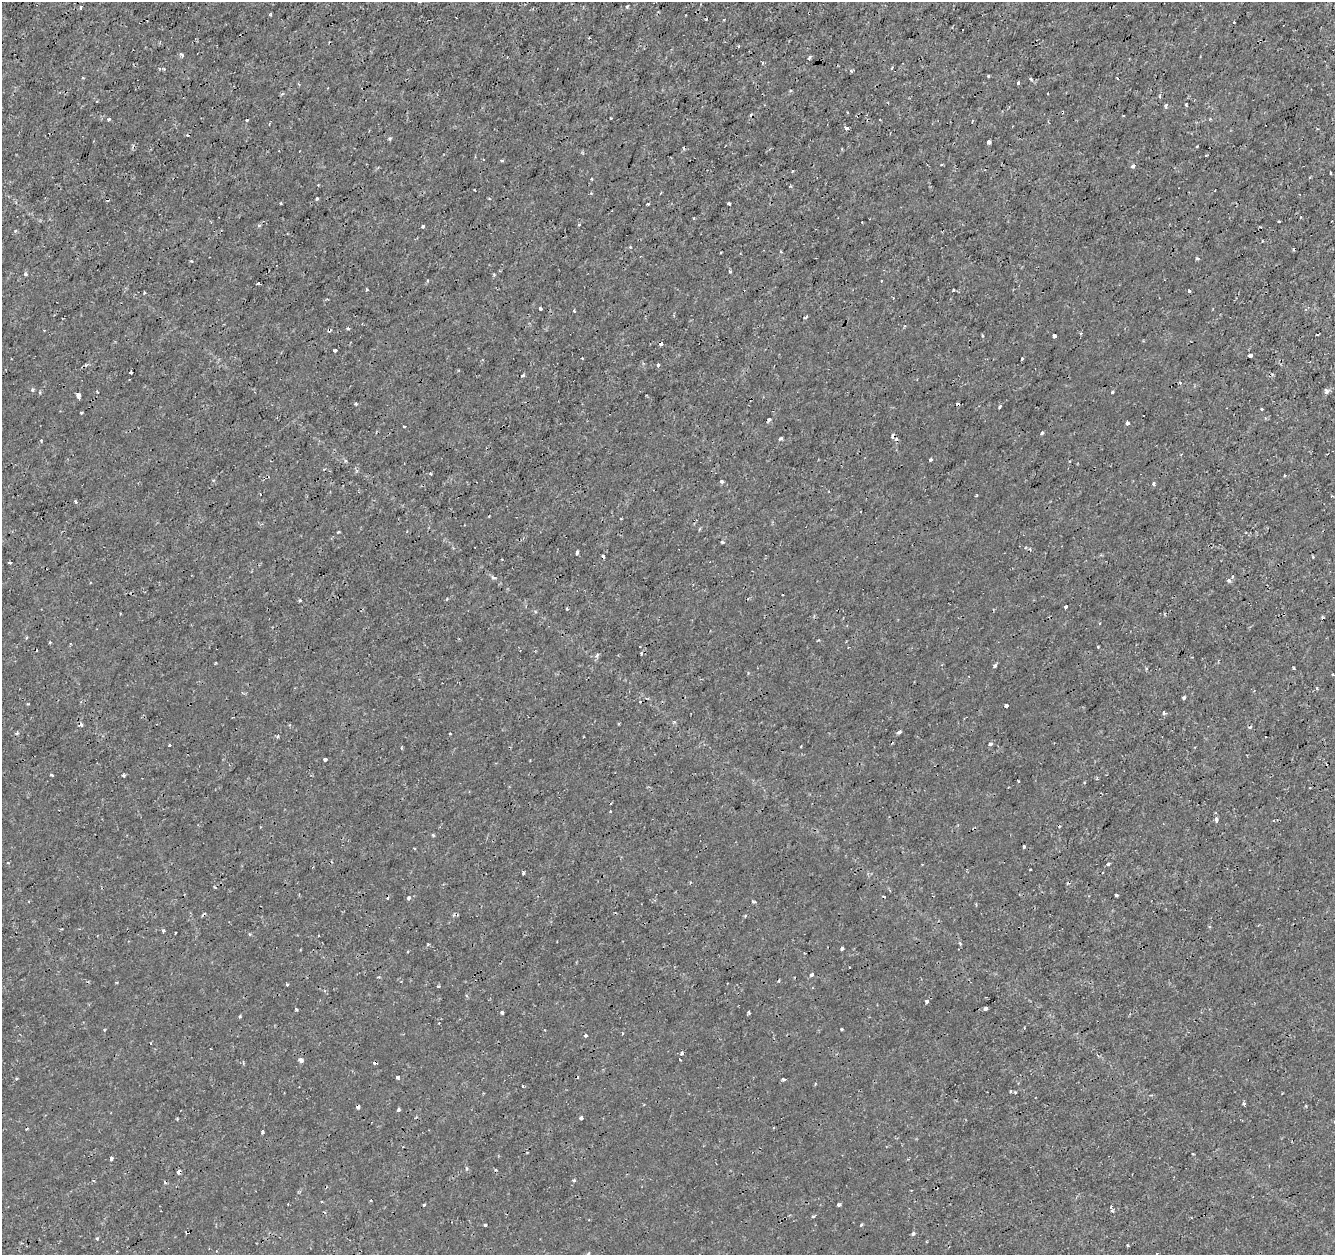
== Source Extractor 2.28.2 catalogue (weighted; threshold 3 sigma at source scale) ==
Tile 10 of 4 x 4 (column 2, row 3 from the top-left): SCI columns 1334-2666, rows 1469-2721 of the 5339 x 5501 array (HDU 1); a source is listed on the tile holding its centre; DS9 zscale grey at full resolution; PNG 1337 x 1257 px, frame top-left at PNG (2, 2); no overlay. Shown black and unused: <1% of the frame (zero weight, under 2 of 3 exposures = <1% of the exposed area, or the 3 px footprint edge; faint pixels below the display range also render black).
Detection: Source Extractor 2.28.2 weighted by HDU 2 'WHT'; one run over the whole footprint, this tile lists its part. Background 1.78e-04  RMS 0.0011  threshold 0.00517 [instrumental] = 3 sigma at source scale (4.5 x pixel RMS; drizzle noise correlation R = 1.50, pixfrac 1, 0.0396/0.0396 arcsec/px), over >= 5 px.
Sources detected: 213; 34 cosmic-ray / hot-pixel residue — not listed; the other 179 listed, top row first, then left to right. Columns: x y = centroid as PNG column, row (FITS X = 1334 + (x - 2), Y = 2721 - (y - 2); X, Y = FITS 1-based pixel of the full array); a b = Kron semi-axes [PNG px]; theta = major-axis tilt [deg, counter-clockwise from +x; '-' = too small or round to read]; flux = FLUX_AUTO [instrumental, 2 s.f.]
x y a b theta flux
81 7 6 3 72 0.3
627 7 4 3 - 0.18
270 15 3 3 - 0.13
724 20 4 3 - 0.089
1234 22 3 2 - 0.096
739 46 3 3 - 0.13
182 55 7 4 -43 0.18
809 58 4 3 - 0.29
762 63 4 3 - 0.13
892 68 5 2 - 0.13
164 69 5 4 - 0.12
851 71 6 3 -44 0.15
988 76 3 3 - 0.18
1031 79 4 3 - 0.15
1018 83 3 3 - 0.63
1160 96 5 3 - 0.16
97 101 3 2 - 0.087
1166 105 6 4 72 0.18
1186 105 3 3 - 0.15
109 119 4 4 - 0.14
247 120 3 3 - 0.13
847 128 4 3 - 0.27
390 138 5 4 - 0.17
989 142 3 3 - 0.67
1197 146 3 2 - 0.15
842 149 4 2 - 0.11
1206 155 3 2 - 0.11
502 160 6 3 -19 0.12
1132 166 4 3 - 0.36
792 171 3 3 - 0.28
1330 173 3 2 - 0.11
1309 178 3 3 - 0.12
591 179 3 3 - 0.15
475 190 3 2 - 0.1
317 199 3 3 - 0.15
281 203 3 3 - 0.13
648 204 3 3 - 0.13
729 204 3 3 - 0.31
862 222 2 2 - 0.067
1279 222 3 3 - 0.17
579 224 3 3 - 0.21
259 226 4 4 - 0.21
423 226 3 3 - 0.25
15 231 4 4 - 0.16
721 252 3 2 - 0.087
781 252 4 3 - 0.094
1197 258 5 3 - 0.12
191 261 3 3 - 0.1
730 272 4 3 - 0.19
25 274 4 4 - 0.16
494 275 4 3 - 0.14
259 284 5 3 - 0.48
366 289 5 2 - 0.14
953 290 3 3 - 0.17
1189 291 3 3 - 0.26
144 293 3 3 - 0.14
540 309 3 3 - 0.48
574 311 3 3 - 0.18
348 329 5 3 - 0.14
1080 333 3 3 - 0.12
1317 335 3 2 - 0.2
983 336 4 3 - 0.11
1054 336 3 3 - 0.55
335 350 4 3 - 0.37
1250 355 4 3 - 1.4
1022 358 3 2 - 0.13
658 365 3 3 - 0.35
131 373 3 3 - 0.22
523 375 3 3 - 0.37
32 390 4 3 - 0.29
97 392 2 2 - 0.09
1112 392 3 3 - 0.15
1326 392 5 4 - 0.54
78 395 6 4 -70 0.46
355 404 4 3 - 0.12
999 407 3 3 - 0.19
1261 409 3 3 - 0.19
81 413 3 3 - 0.15
769 419 4 3 - 0.65
1128 423 3 3 - 0.45
404 426 3 2 - 0.11
1042 433 4 3 - 0.53
893 436 4 3 - 0.5
780 439 5 3 - 0.18
41 441 4 3 - 0.14
931 460 3 3 - 0.18
1070 461 3 2 - 0.096
722 481 3 3 - 0.33
1153 484 4 4 - 0.16
1332 496 3 2 - 0.092
76 502 5 3 - 0.13
621 518 3 2 - 0.12
338 532 4 3 - 0.12
722 542 3 3 - 0.18
577 553 4 3 - 0.47
10 563 3 2 - 0.19
1233 576 5 3 - 0.11
493 577 7 5 -14 0.28
1228 580 5 4 - 0.27
447 599 3 3 - 0.14
300 600 3 3 - 0.18
1066 607 4 3 - 0.28
567 609 3 3 - 0.11
26 638 4 3 - 0.11
50 642 4 3 - 0.094
641 653 4 3 - 0.15
597 655 7 4 47 0.21
215 662 3 3 - 0.14
995 666 3 3 - 0.35
1294 668 4 2 - 0.11
1317 689 4 3 - 0.12
1184 698 3 3 - 0.21
640 702 2 2 - 0.084
28 704 4 3 - 0.094
1006 706 4 3 - 0.71
1164 713 4 3 - 0.28
899 732 5 3 - 0.25
17 733 4 3 - 0.2
450 733 3 2 - 0.1
278 736 5 3 - 0.12
990 744 4 3 - 0.28
169 746 3 3 - 0.41
401 748 4 3 - 0.11
325 759 4 3 - 0.72
51 775 3 3 - 0.25
123 776 4 3 - 0.14
1216 820 6 4 79 0.23
1274 820 3 3 - 0.1
433 835 4 3 - 0.15
1023 847 4 3 - 0.4
1108 864 3 3 - 0.3
1030 870 2 2 - 0.09
523 873 3 3 - 0.2
1116 895 3 3 - 0.42
408 898 4 4 - 0.3
753 902 6 3 -10 0.15
1209 927 4 3 - 0.14
163 931 4 3 - 0.15
176 933 3 2 - 0.13
428 944 4 3 - 0.11
842 948 4 3 - 0.58
812 975 4 4 - 0.3
287 984 3 3 - 0.33
438 986 4 3 - 0.14
926 1001 4 4 - 0.22
985 1008 4 3 - 0.51
296 1009 3 3 - 0.17
502 1012 3 3 - 0.21
749 1012 4 3 - 0.3
240 1016 5 3 - 0.12
1024 1028 3 2 - 0.091
842 1029 3 3 - 0.2
104 1030 4 3 - 0.095
585 1035 3 3 - 0.37
682 1053 5 4 - 0.19
301 1060 4 3 - 0.76
397 1077 4 3 - 0.7
784 1079 3 3 - 0.54
1015 1092 4 3 - 0.12
1244 1103 4 4 - 0.18
399 1110 4 3 - 0.24
581 1118 4 3 - 0.3
177 1119 3 3 - 0.12
26 1129 3 2 - 0.1
262 1132 3 3 - 0.53
1193 1154 2 2 - 0.11
111 1158 3 3 - 0.39
466 1168 5 3 - 0.15
179 1172 4 4 - 0.47
574 1180 4 3 - 0.18
424 1205 4 3 - 0.24
839 1205 5 4 - 0.16
1112 1211 3 3 - 0.26
485 1225 3 3 - 0.21
861 1225 3 3 - 0.28
186 1233 4 2 - 0.13
913 1234 4 4 - 0.26
97 1238 4 4 - 0.13
1157 1254 3 3 - 0.1
Overlapping masked pixels (flux is a lower limit): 2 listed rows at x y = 893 436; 179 1172
Isophote crosses this tile's border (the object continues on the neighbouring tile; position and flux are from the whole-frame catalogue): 2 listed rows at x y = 1326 392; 1157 1254